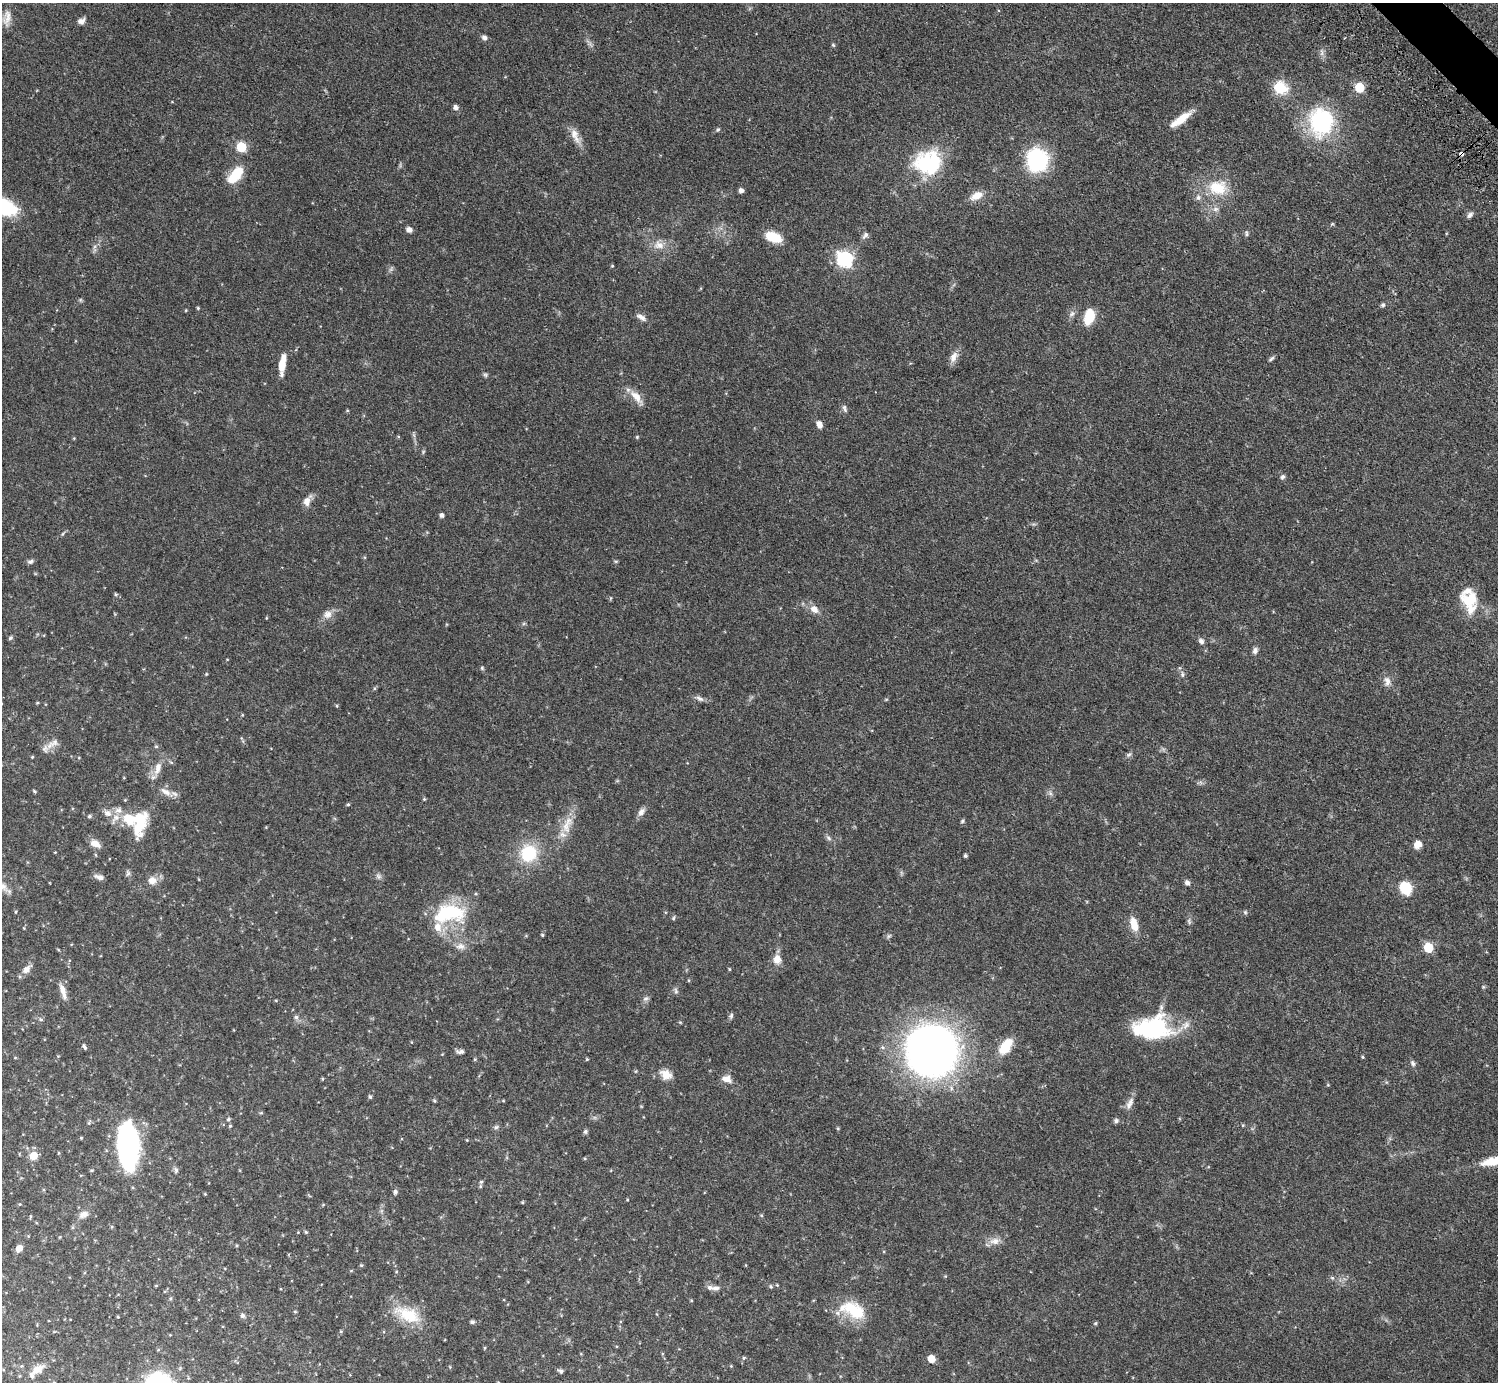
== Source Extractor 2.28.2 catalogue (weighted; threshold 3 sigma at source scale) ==
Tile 10 of 4 x 4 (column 2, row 3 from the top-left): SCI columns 1541-3036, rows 1723-3102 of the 6034 x 6030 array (HDU 1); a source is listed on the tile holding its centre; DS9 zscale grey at full resolution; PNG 1500 x 1384 px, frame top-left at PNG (2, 3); no overlay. Shown black and unused: <1% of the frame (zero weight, under 3 of 5 exposures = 3% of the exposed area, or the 3 px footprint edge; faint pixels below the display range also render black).
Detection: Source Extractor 2.28.2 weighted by HDU 2 'WHT'; one run over the whole footprint, this tile lists its part. Background 0.0615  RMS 0.0038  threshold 0.017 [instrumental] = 3 sigma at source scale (4.5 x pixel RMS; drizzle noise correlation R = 1.50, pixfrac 1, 0.05/0.05 arcsec/px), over >= 5 px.
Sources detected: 180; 1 inside a brighter object's white glare — not listed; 10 inside a brighter listed object's ellipse — not listed separately; the other 169 listed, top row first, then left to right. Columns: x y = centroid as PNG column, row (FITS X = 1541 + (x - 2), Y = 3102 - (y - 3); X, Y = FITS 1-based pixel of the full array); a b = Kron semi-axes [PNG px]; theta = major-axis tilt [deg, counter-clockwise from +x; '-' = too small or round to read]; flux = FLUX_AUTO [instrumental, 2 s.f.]
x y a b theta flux
7 18 22 9 82 3.2
81 21 10 6 25 1.5
484 38 7 6 - 1.2
833 45 6 4 -45 0.44
1359 87 6 5 - 17
1280 88 17 15 -31 8.5
456 107 5 5 - 1.5
1181 119 27 8 36 6.4
1321 122 25 22 -88 40
718 130 6 5 - 0.58
575 135 23 8 -68 3.7
241 147 6 5 - 21
1461 153 4 3 - 13
1037 160 11 10 - 76
927 165 34 28 -74 26
235 175 21 10 50 10
1218 188 27 20 -4 12
741 190 5 5 - 1.2
976 196 17 9 25 4.1
1215 209 7 6 - 1.1
1470 215 8 6 45 1.2
409 230 7 6 - 1.6
1247 234 8 4 -89 0.6
865 235 10 6 48 1.1
773 237 16 9 -21 9.4
659 245 14 10 -19 3.5
844 259 7 6 - 94
612 266 4 4 - 0.37
80 300 6 4 72 0.47
1383 305 5 5 - 0.7
198 308 4 3 - 0.41
186 310 4 3 - 0.29
1072 314 9 6 41 1.2
1089 316 16 9 76 9.7
641 317 15 6 -30 1.7
954 357 16 8 63 2.7
1271 359 9 4 39 0.74
282 363 18 6 81 6.1
485 375 6 5 - 0.6
636 396 20 9 -46 4.2
845 408 11 5 -72 0.95
347 411 5 3 - 0.33
819 424 7 6 - 2.2
637 437 4 4 - 0.43
1282 477 7 6 - 0.78
307 501 13 9 85 2.4
442 515 5 4 - 1.2
30 562 9 6 19 0.91
115 594 5 4 - 0.48
611 598 6 3 71 0.37
1470 600 24 19 -15 11
814 609 11 8 -41 2.7
328 614 12 10 26 2.6
266 618 5 3 - 0.29
10 638 5 5 - 0.6
1201 641 7 6 - 1.2
1255 651 9 6 77 1.3
482 668 6 4 -46 0.48
206 674 5 3 - 0.33
1182 674 10 4 -85 0.87
1387 681 13 8 -76 2.1
699 698 12 5 -27 1.3
37 703 5 3 - 0.36
337 706 5 4 - 0.42
50 745 15 8 45 3
156 746 5 4 - 0.47
1129 755 8 5 20 0.77
32 757 4 3 - 0.34
158 768 19 9 70 3.7
34 791 5 3 - 0.47
166 792 17 8 -29 3
1050 793 7 4 -72 0.74
424 799 4 4 - 0.4
348 804 5 4 - 0.41
641 812 11 8 55 1.7
107 813 11 8 -21 2.2
89 816 5 4 - 0.59
116 818 15 8 46 3
140 821 30 13 79 14
962 821 6 4 51 0.57
566 827 20 12 84 5.7
828 838 8 5 -29 0.9
95 843 14 8 -29 2.8
1417 844 8 7 - 3.5
528 853 18 17 - 16
96 855 5 3 - 0.33
965 856 4 4 - 0.61
378 876 9 5 -26 0.99
99 877 12 6 -19 1.6
152 880 10 10 - 3
1187 882 7 6 - 1.1
3 887 13 9 -42 2.5
1405 888 9 8 - 15
1245 912 6 4 -45 0.49
449 913 46 24 8 23
673 918 6 4 49 0.52
1134 924 17 8 -73 4.8
542 935 4 3 - 0.43
889 936 7 4 46 0.65
460 946 14 8 2 2.3
1428 947 6 5 - 18
777 959 12 10 84 3.1
26 969 12 8 49 2.4
729 969 4 3 - 0.33
1483 987 5 4 - 0.41
63 990 15 7 -68 3
676 991 8 5 -73 0.81
645 998 8 6 18 0.96
276 1000 5 3 - 0.29
731 1016 7 5 74 0.75
296 1017 6 6 - 0.84
41 1020 6 4 -1 0.51
1152 1028 41 24 3 36
84 1047 7 3 -57 0.8
1005 1047 18 9 54 9.8
932 1050 31 30 - 290
460 1051 10 5 1 1.2
1363 1057 4 3 - 0.39
475 1059 4 4 - 0.39
587 1059 4 4 - 0.38
1413 1063 9 5 -67 0.95
666 1074 16 12 -25 3.9
322 1079 5 3 - 0.33
727 1079 12 8 -16 2.5
370 1097 5 4 - 0.6
434 1101 5 4 - 0.43
1130 1103 17 7 63 2.2
228 1119 5 4 - 0.62
1116 1121 7 6 - 0.88
230 1126 5 4 - 0.46
496 1127 6 5 - 0.73
838 1128 5 3 - 0.33
585 1131 7 5 89 0.69
467 1140 3 3 - 0.29
128 1144 37 16 -88 98
58 1153 5 3 - 0.27
33 1156 7 7 - 5.4
1494 1161 30 9 14 8.5
92 1170 5 3 - 0.35
176 1170 8 5 -89 0.88
481 1182 6 5 - 0.71
395 1192 6 5 - 0.92
205 1194 4 4 - 0.3
627 1200 4 3 - 0.28
522 1202 4 4 - 0.35
83 1214 13 8 21 2.1
761 1215 5 3 - 0.34
30 1217 5 3 - 0.36
306 1232 4 4 - 0.5
995 1241 15 9 5 2.9
19 1248 6 5 - 3.8
361 1265 5 4 - 0.46
396 1272 4 3 - 0.3
777 1285 4 4 - 0.31
156 1286 5 3 - 0.3
771 1286 6 5 - 0.56
713 1288 19 6 -7 2.1
854 1310 32 18 -33 13
295 1311 5 3 - 0.35
408 1315 36 17 -25 13
242 1316 6 6 - 0.91
118 1317 3 3 - 0.34
472 1322 4 4 - 0.91
1095 1323 5 4 - 0.46
484 1348 5 3 - 0.32
744 1358 5 4 - 0.48
931 1359 5 5 - 6.6
38 1369 15 9 31 3.3
561 1371 6 4 -38 0.94
Overlapping masked pixels (flux is a lower limit): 1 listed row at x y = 1461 153
Isophote crosses this tile's border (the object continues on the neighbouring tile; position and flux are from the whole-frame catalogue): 2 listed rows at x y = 3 887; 1494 1161